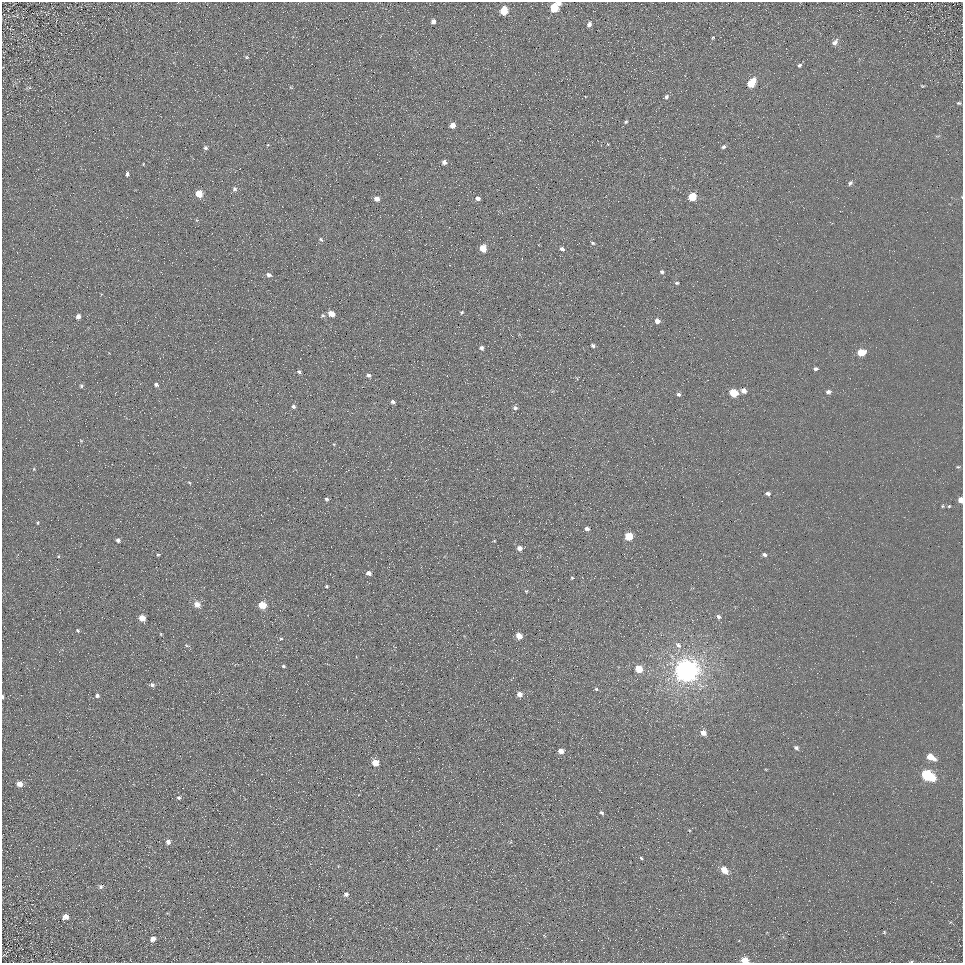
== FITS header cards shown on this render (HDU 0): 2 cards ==
NAXIS1  =                  961
NAXIS2  =                  961

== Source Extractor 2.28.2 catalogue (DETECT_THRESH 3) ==
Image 961 x 961 px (HDU 0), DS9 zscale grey, 1 PNG px = 1 image px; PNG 965 x 965 px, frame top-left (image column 1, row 961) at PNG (2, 2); no overlay
Background 5.46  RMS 7.8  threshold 23.3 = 3 sigma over >= 5 px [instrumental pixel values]
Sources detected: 116; all 116 listed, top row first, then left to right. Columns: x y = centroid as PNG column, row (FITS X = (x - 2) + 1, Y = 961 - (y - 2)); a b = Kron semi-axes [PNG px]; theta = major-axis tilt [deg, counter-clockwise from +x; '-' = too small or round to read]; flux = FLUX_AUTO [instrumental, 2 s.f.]
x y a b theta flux
558 3 5 4 - 2400
554 8 6 5 - 15000
504 11 6 5 - 19000
433 22 5 4 - 2100
589 24 6 4 77 2100
713 38 4 3 - 550
835 42 8 6 49 2200
246 57 5 4 - 690
799 65 5 4 - 850
751 83 7 5 54 16000
922 86 6 4 -24 540
291 88 5 3 - 460
666 97 7 5 32 1500
959 103 5 4 - 690
626 122 6 5 - 820
452 125 4 4 - 4600
608 144 4 3 - 380
723 147 6 4 27 1200
205 148 5 4 - 1200
444 162 4 4 - 2400
127 174 5 4 - 1100
850 183 6 5 - 1300
235 189 6 6 - 1400
199 194 5 5 - 11000
692 197 5 5 - 17000
478 198 4 4 - 2600
377 199 5 4 - 4000
321 239 6 4 -49 860
593 243 5 4 - 700
483 248 5 5 - 11000
562 249 5 4 - 1700
662 272 5 4 - 1100
268 275 6 4 -25 1800
677 283 5 3 - 800
462 312 5 4 - 640
331 314 5 4 - 6900
78 316 4 4 - 2200
323 316 6 5 - 890
657 321 5 4 - 3200
593 345 4 4 - 1100
481 348 5 5 - 1500
861 352 6 5 - 10000
815 369 5 4 - 1300
299 372 5 4 - 1100
368 375 5 4 - 1300
156 384 5 4 - 1100
81 386 5 4 - 770
744 390 5 5 - 3000
828 392 6 5 - 1800
734 393 5 5 - 20000
679 394 5 4 - 1400
393 402 5 4 - 1500
293 406 5 4 - 1300
515 408 6 5 - 1200
334 444 5 4 - 440
958 467 5 4 - 630
34 469 5 3 - 540
189 482 5 3 - 480
768 493 4 4 - 1400
326 499 5 5 - 900
960 500 4 4 - 4500
942 506 5 3 - 540
949 506 4 4 - 530
261 515 2 2 - 2500
38 523 4 4 - 550
587 529 5 4 - 1800
629 536 5 5 - 17000
118 540 4 4 - 1400
494 541 3 2 - 400
519 548 5 5 - 2900
158 555 4 4 - 630
764 555 5 4 - 1300
59 556 4 3 - 380
368 573 5 4 - 2300
572 578 5 4 - 600
327 586 5 4 - 630
526 591 4 4 - 510
197 604 6 5 - 5200
262 605 5 5 - 14000
718 617 6 5 - 1400
142 618 5 4 - 7000
78 630 5 4 - 660
161 634 4 3 - 390
519 636 5 5 - 5600
281 639 5 3 - 600
678 645 10 7 -44 2400
186 646 6 3 -19 530
283 666 4 3 - 780
639 669 5 5 - 11000
686 671 8 7 - 790000
152 685 6 5 - 1300
596 689 5 4 - 780
520 694 5 4 - 3500
97 696 6 5 - 1300
3 697 4 2 - 830
703 732 6 5 - 3900
796 748 6 4 -25 1300
561 751 5 4 - 4400
931 757 8 5 -30 7200
375 763 5 5 - 12000
928 775 9 6 -28 58000
20 784 6 5 - 3600
179 798 4 4 - 960
217 810 2 2 - 360
601 813 5 4 - 960
168 842 5 5 - 2200
641 858 3 3 - 640
724 870 6 5 - 6700
101 887 7 5 48 1100
346 894 5 5 - 2000
66 917 6 5 - 3300
884 932 5 4 - 500
153 939 5 4 - 3000
4 955 6 4 2 650
745 960 5 4 - 9400
911 961 5 3 - 530
At the frame edge (FLAGS 8, measured only in part): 5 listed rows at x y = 558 3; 960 500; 3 697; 745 960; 911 961